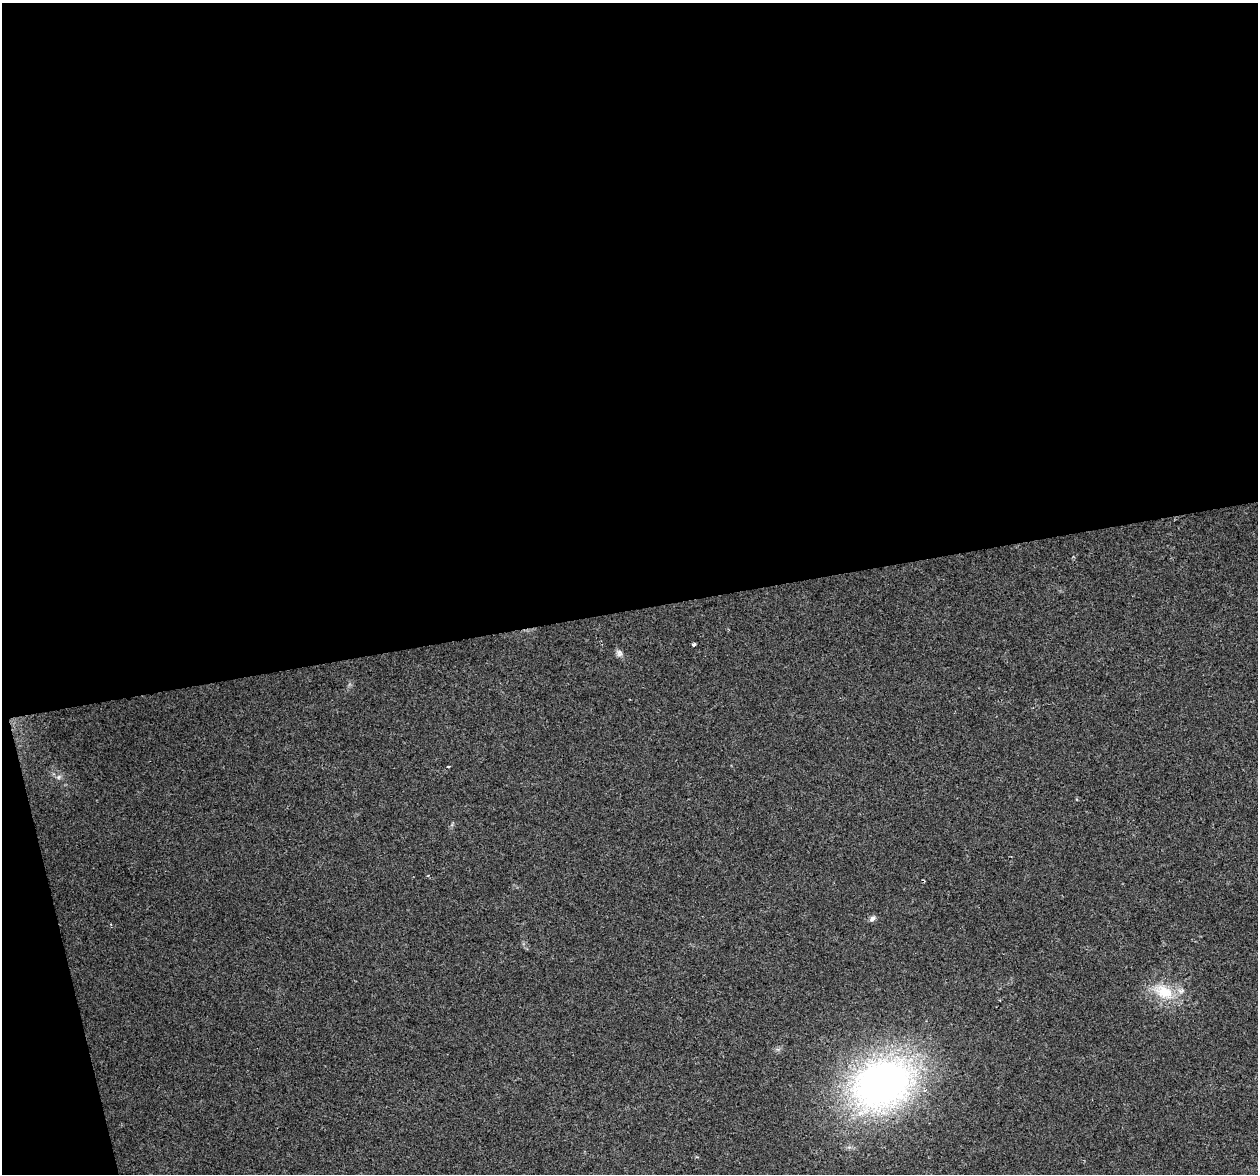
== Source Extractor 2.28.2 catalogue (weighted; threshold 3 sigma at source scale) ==
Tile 1 of 4 x 4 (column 1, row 1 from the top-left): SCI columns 1-1256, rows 3602-4773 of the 5022 x 4810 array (HDU 1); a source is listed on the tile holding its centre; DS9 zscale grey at full resolution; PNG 1260 x 1176 px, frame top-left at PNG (2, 3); no overlay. Shown black and unused: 54% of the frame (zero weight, under 2 of 3 exposures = <1% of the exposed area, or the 3 px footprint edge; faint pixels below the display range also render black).
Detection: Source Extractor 2.28.2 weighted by HDU 2 'WHT'; one run over the whole footprint, this tile lists its part. Background 0.0816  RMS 0.0076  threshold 0.034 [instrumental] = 3 sigma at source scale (4.5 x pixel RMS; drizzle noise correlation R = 1.50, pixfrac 1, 0.0396/0.0396 arcsec/px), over >= 5 px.
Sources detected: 7; all 7 listed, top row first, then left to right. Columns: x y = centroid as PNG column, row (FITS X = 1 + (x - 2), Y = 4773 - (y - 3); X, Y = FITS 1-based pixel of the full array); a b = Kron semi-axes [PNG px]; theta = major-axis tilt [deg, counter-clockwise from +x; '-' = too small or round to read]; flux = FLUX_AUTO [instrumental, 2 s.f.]
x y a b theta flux
694 644 4 3 - 4.2
619 653 9 8 - 2.7
448 767 3 3 - 1.1
59 777 7 4 71 1.4
872 919 8 6 51 2.5
1164 992 31 19 -30 25
882 1083 50 37 24 440